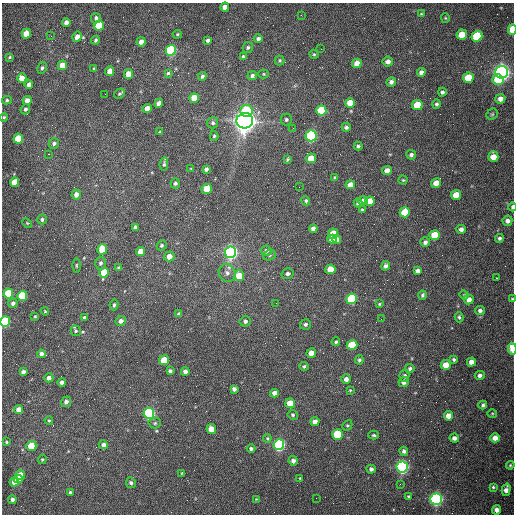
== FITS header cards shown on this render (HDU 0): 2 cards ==
NAXIS1  =                  512 /fastest changing axis
NAXIS2  =                  512 /next to fastest changing axis

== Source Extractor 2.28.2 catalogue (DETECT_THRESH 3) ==
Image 512 x 512 px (HDU 0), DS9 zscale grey, 1 PNG px = 1 image px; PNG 516 x 516 px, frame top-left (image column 1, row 512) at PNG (2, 3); each listed source drawn as its Kron ellipse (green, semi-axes under 4 px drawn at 4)
Background 1540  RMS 23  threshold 70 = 3 sigma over >= 5 px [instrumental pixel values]
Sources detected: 219; all 219 listed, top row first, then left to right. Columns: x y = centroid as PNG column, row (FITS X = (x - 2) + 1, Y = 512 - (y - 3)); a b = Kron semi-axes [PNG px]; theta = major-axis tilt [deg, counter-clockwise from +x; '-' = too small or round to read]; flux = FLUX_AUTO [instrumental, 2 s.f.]
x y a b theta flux
225 7 4 4 - 1.2e+04
421 14 4 4 - 1.7e+03
301 15 2 2 - 7.2e+02
96 18 5 5 - 4.8e+03
445 18 5 4 - 1.8e+03
66 22 4 4 - 8.1e+03
99 26 5 5 - 6.3e+04
512 29 5 3 - 4.8e+04
26 34 5 4 - 3.0e+04
177 34 5 4 - 2.0e+03
462 35 5 5 - 3.3e+04
51 36 3 2 - 1.6e+03
477 36 5 5 - 9.7e+04
77 37 5 4 - 1.0e+04
258 38 4 4 - 3.9e+03
96 40 4 4 - 2.6e+03
208 40 4 3 - 3.9e+03
141 42 4 4 - 1.0e+04
248 47 5 5 - 3.3e+03
321 49 2 2 - 6.9e+02
171 50 5 5 - 2.6e+05
314 54 5 4 - 1.8e+03
9 57 3 2 - 1.8e+03
243 57 4 4 - 2.7e+03
280 60 5 5 - 2.5e+03
388 62 5 5 - 7.9e+03
357 63 5 4 - 1.5e+04
62 65 5 4 - 1.8e+04
42 68 6 4 81 3.2e+03
94 69 3 3 - 2.2e+03
110 71 5 4 - 1.6e+04
421 72 4 4 - 6.8e+03
501 72 6 6 - 1.1e+06
168 73 4 4 - 2.3e+03
128 74 5 4 - 2.0e+04
264 74 5 4 - 1.9e+03
202 76 4 4 - 3.3e+03
252 76 5 4 - 4.0e+03
22 78 4 4 - 2.0e+04
468 78 5 5 - 5.5e+04
498 80 6 5 - 4.6e+04
391 82 5 4 - 4.9e+03
29 84 4 4 - 8.6e+03
442 92 4 4 - 3.8e+03
105 94 2 2 - 7.0e+02
119 94 6 4 34 2.6e+03
194 98 5 4 - 2.6e+04
500 99 5 4 - 8.3e+03
7 100 5 4 - 2.5e+03
27 100 4 4 - 1.2e+04
159 103 4 4 - 9.3e+03
350 103 5 5 - 2.3e+04
436 104 4 4 - 3.3e+03
417 105 5 5 - 6.1e+04
147 108 4 4 - 1.5e+04
25 109 5 4 - 3.3e+03
321 110 5 5 - 6.9e+04
247 111 6 6 - 5.8e+04
492 114 6 5 - 2.4e+03
4 117 4 4 - 2.0e+03
286 120 6 6 - 3.5e+03
245 121 8 7 - 2.2e+06
213 123 5 5 - 3.5e+03
346 127 4 4 - 4.4e+03
293 128 2 2 - 6.8e+02
160 132 4 3 - 1.6e+03
214 136 5 4 - 2.1e+03
311 136 5 5 - 3.5e+05
18 139 5 5 - 4.4e+04
54 143 5 5 - 4.3e+03
358 146 4 4 - 2.9e+03
48 154 2 2 - 8.3e+02
411 155 5 5 - 3.9e+03
493 157 5 5 - 2.1e+04
311 158 5 5 - 2.3e+04
288 159 4 3 - 2.1e+03
164 164 7 4 84 2.8e+03
191 169 4 3 - 1.3e+03
206 169 4 4 - 4.3e+03
387 171 5 4 - 1.3e+04
335 178 4 4 - 2.8e+03
403 180 4 4 - 1.8e+03
15 182 5 4 - 2.4e+04
175 183 5 4 - 3.3e+03
436 183 5 4 - 1.8e+04
350 185 5 4 - 1.2e+04
299 187 2 2 - 8.0e+02
207 189 5 5 - 3.4e+04
76 194 5 4 - 8.7e+03
456 195 5 5 - 2.6e+04
306 201 5 4 - 2.4e+03
363 201 5 4 - 7.0e+03
370 201 5 5 - 2.2e+04
358 203 4 4 - 4.4e+03
512 207 4 3 - 4.1e+03
362 210 4 3 - 1.8e+03
405 212 5 5 - 6.7e+04
42 219 5 4 - 3.4e+03
507 221 5 5 - 6.9e+03
27 223 6 3 -44 1.5e+03
135 227 4 4 - 6.0e+03
313 229 4 4 - 6.3e+03
461 229 5 4 - 5.8e+03
333 233 5 5 - 2.7e+04
435 235 5 5 - 4.8e+04
499 238 4 4 - 3.7e+03
332 239 5 4 - 1.2e+04
337 239 4 3 - 4.3e+03
425 242 5 4 - 5.3e+03
161 245 5 5 - 2.8e+03
102 249 5 5 - 4.5e+04
141 251 4 4 - 1.5e+04
266 251 5 5 - 4.6e+03
231 252 6 5 - 7.2e+05
269 255 6 5 - 2.7e+03
169 256 5 5 - 1.4e+04
100 263 6 5 - 3.9e+03
76 265 7 3 90 2.0e+03
385 266 5 4 - 4.9e+03
119 268 3 3 - 2.1e+03
330 269 5 5 - 2.8e+04
417 271 4 4 - 5.7e+03
104 272 5 4 - 4.1e+04
227 273 9 8 - 7.8e+03
288 274 6 5 - 4.6e+03
239 276 5 5 - 3.9e+04
496 278 2 2 - 1.1e+03
8 293 5 5 - 7.1e+04
422 295 4 4 - 3.0e+03
464 295 4 4 - 1.7e+03
22 296 5 5 - 8.2e+04
352 299 5 5 - 1.7e+05
469 299 5 5 - 9.3e+03
512 299 3 3 - 1.7e+03
13 303 4 4 - 6.2e+03
276 303 2 2 - 9.4e+02
379 304 4 4 - 1.7e+03
114 305 5 3 - 2.7e+03
480 310 5 4 - 4.4e+03
45 311 4 3 - 1.4e+03
179 314 4 4 - 4.9e+03
35 316 3 3 - 1.7e+03
84 317 3 3 - 3.2e+03
459 317 5 4 - 2.7e+03
381 319 2 2 - 7.3e+02
121 321 5 5 - 6.3e+03
245 321 5 5 - 4.2e+03
5 322 5 5 - 1.4e+05
305 324 5 5 - 3.8e+03
76 331 5 5 - 2.9e+03
336 342 4 3 - 2.5e+03
352 345 5 5 - 6.7e+04
512 349 6 3 -83 3.8e+04
311 353 5 4 - 1.7e+04
41 354 4 4 - 4.7e+03
454 359 4 3 - 2.8e+03
164 360 5 5 - 3.5e+04
359 360 4 4 - 2.9e+03
471 362 4 4 - 1.1e+04
446 365 5 5 - 2.0e+04
304 366 5 4 - 2.4e+03
410 368 4 4 - 3.3e+03
170 371 4 3 - 3.9e+03
23 372 4 4 - 5.7e+03
185 372 4 4 - 6.2e+03
480 375 5 4 - 5.0e+03
404 376 6 5 - 3.6e+03
49 378 4 4 - 7.0e+03
346 379 5 5 - 6.9e+03
62 382 4 4 - 6.1e+03
404 382 5 5 - 6.5e+03
234 389 4 4 - 5.3e+03
350 390 4 3 - 1.6e+03
274 393 4 4 - 7.5e+03
66 402 5 4 - 5.3e+03
290 403 5 5 - 3.1e+04
483 405 4 3 - 3.0e+03
19 410 4 4 - 1.4e+04
149 413 5 5 - 3.5e+05
492 413 5 3 - 1.5e+03
293 415 5 4 - 2.4e+03
448 416 4 4 - 1.2e+04
49 420 4 3 - 1.8e+03
315 422 4 4 - 1.1e+04
155 423 6 5 - 2.4e+03
347 425 5 4 - 2.1e+03
211 429 5 4 - 2.2e+04
338 435 5 5 - 1.1e+05
374 435 5 3 - 2.5e+03
267 438 4 4 - 1.8e+03
454 438 4 4 - 5.7e+03
495 438 5 4 - 1.0e+04
6 442 3 3 - 1.9e+03
103 445 4 4 - 5.6e+03
279 445 5 5 - 4.3e+05
31 446 5 5 - 5.0e+04
251 449 4 4 - 3.7e+03
404 451 4 4 - 4.1e+03
42 459 5 4 - 1.7e+03
293 461 4 4 - 6.2e+03
510 465 4 3 - 1.9e+03
402 467 5 5 - 5.8e+05
371 469 4 4 - 4.7e+03
182 473 4 3 - 1.2e+03
20 475 5 4 - 1.8e+04
300 478 4 2 - 1.2e+03
18 479 4 4 - 1.4e+04
14 482 4 4 - 9.5e+03
131 483 5 4 - 3.7e+03
400 484 2 2 - 8.4e+02
493 487 4 4 - 2.1e+03
506 490 6 4 76 8.9e+03
70 492 3 3 - 2.6e+03
408 496 4 3 - 1.7e+03
316 498 2 2 - 3.4e+03
256 499 4 4 - 1.3e+03
436 499 6 5 - 6.5e+05
12 500 4 4 - 5.3e+03
497 510 4 4 - 8.7e+03
At the frame edge (FLAGS 8, measured only in part): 5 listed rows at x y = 512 29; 512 207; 512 299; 5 322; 512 349